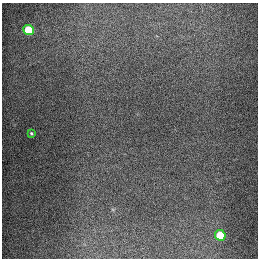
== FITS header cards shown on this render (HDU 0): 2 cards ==
NAXIS1  =                  256
NAXIS2  =                  256

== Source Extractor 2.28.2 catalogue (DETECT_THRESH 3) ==
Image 256 x 256 px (HDU 0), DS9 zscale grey, 1 PNG px = 1 image px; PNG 260 x 260 px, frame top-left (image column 1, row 256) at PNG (2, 3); each listed source drawn as its Kron ellipse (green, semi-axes under 4 px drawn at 4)
Background 1290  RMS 26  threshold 79.1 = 3 sigma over >= 5 px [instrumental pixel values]
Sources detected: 3; all 3 listed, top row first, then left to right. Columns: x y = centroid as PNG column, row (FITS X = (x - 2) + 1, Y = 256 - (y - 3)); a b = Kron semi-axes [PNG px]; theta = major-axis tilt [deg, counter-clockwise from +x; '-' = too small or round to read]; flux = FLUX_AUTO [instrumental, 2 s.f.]
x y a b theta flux
29 30 5 5 - 94000
31 133 3 3 - 2300
220 235 5 5 - 72000